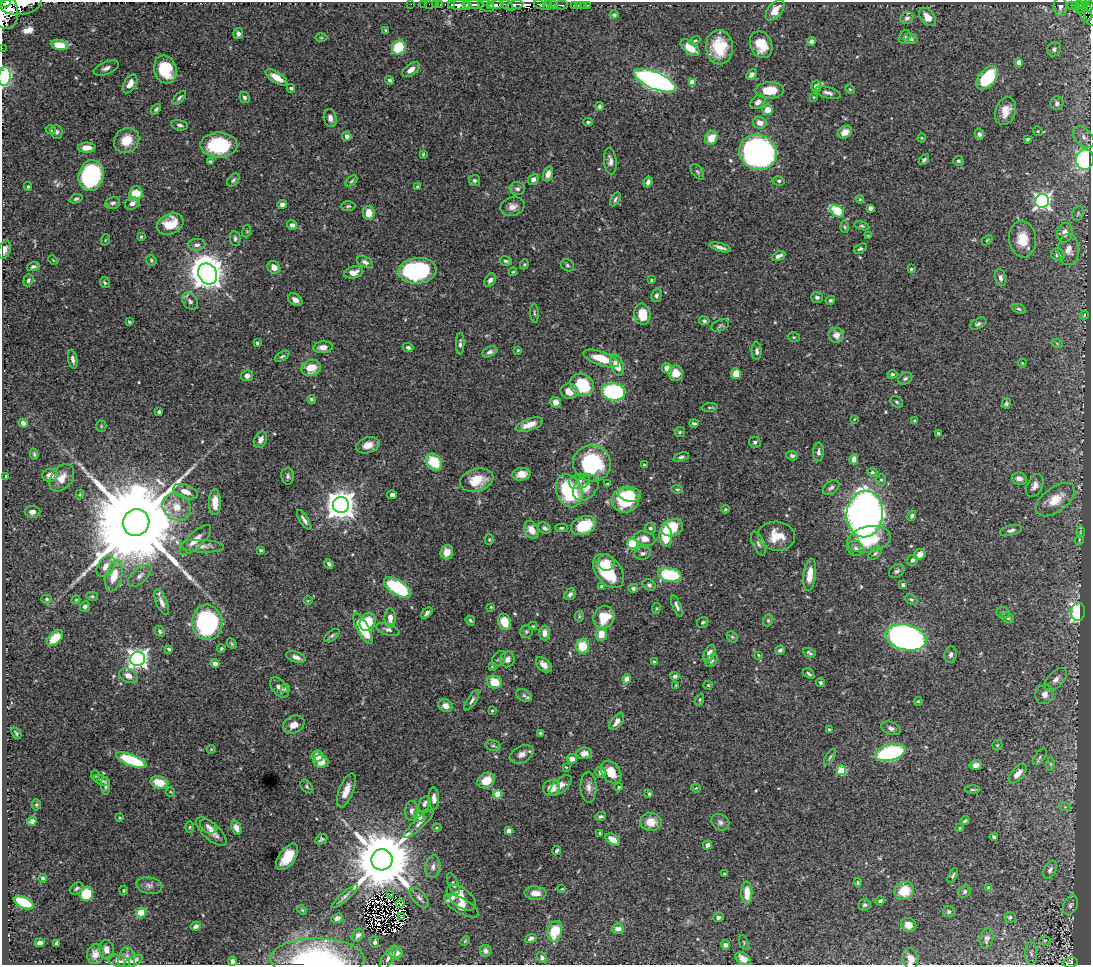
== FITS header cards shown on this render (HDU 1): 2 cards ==
NAXIS1  =                 1089
NAXIS2  =                  963

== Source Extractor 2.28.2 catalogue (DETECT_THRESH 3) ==
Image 1089 x 963 px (HDU 1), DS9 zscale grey, 1 PNG px = 1 image px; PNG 1093 x 967 px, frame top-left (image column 1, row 963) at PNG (2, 2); each listed source drawn as its Kron ellipse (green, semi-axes under 4 px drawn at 4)
Background 1.18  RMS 0.019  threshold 0.0559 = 3 sigma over >= 5 px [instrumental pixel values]
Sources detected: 520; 2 with non-positive FLUX_AUTO (blend fragments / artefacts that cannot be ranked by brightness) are neither listed nor drawn; of the other 518, the 500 brightest by FLUX_AUTO listed and drawn (18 fainter detections omitted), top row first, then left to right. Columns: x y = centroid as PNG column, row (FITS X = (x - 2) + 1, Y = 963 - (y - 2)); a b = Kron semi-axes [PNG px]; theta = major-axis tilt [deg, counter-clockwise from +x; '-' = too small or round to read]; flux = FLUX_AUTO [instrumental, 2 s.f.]
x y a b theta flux
6 3 5 3 - 7400
21 4 20 11 9 3500
411 4 2 2 - 1.5
423 4 2 2 - 14
429 4 2 2 - 15
436 4 3 2 - 41
452 4 3 2 - 67
440 5 3 2 - 27
459 5 11 4 -2 2000
473 5 10 3 2 1600
490 5 4 2 - 240
496 5 7 3 7 790
507 5 7 4 -38 660
515 5 8 4 11 800
541 5 7 4 -21 510
548 5 5 3 - 650
553 5 2 2 - 39
561 5 6 3 -1 230
575 5 3 3 - 8.4
578 5 3 2 - 32
583 5 2 2 - 8.4
588 5 2 2 - 13
1071 5 3 2 - 47
1079 5 3 3 - 59
467 6 3 2 - 290
486 6 8 5 -29 270
1075 6 3 3 - 87
1089 6 4 3 - 270
1060 7 9 7 90 5.9
1082 8 7 3 45 130
775 10 12 7 53 14
5 11 18 13 -78 4900
1088 11 9 3 -82 120
614 15 4 4 - 2.5
927 17 10 6 -51 12
1087 17 11 5 -46 240
907 18 7 6 - 4.4
386 30 4 3 - 1.3
238 33 5 5 - 5.2
905 37 7 5 74 3.1
321 38 6 4 0 1.7
911 39 7 5 -18 3.5
695 41 6 4 29 1.8
811 41 4 4 - 3.9
59 45 8 5 -11 16
761 45 14 11 -67 27
719 47 17 13 -86 41
2 48 2 2 - 3.3
399 48 7 6 - 59
690 48 11 6 -39 15
1054 49 7 6 - 4.1
1019 62 4 4 - 14
106 68 13 6 22 6.2
165 69 14 11 -73 53
411 70 10 5 37 9.8
751 75 6 4 45 4.9
5 76 9 6 83 69
276 77 12 5 -32 16
987 78 13 8 50 64
390 80 5 4 - 2.6
655 81 22 8 -23 510
692 82 4 4 - 15
130 84 10 6 59 13
816 86 6 5 - 6.4
291 88 4 3 - 2.4
850 89 5 4 - 1.4
770 90 14 8 1 28
828 93 13 5 -14 5.8
245 97 6 4 -61 3.2
814 97 3 3 - 1.1
179 98 8 4 47 2.9
758 102 8 6 38 5.4
1057 103 7 6 - 4.4
599 106 4 3 - 3.1
156 109 6 4 48 2.4
767 110 5 5 - 13
1005 111 14 10 71 16
330 118 9 6 -79 6.3
588 122 4 3 - 1.8
760 123 7 6 - 9
180 125 8 5 -12 3.4
51 130 5 4 - 1.8
1038 131 5 4 - 1.5
56 132 7 6 - 3.8
845 132 7 6 - 12
979 134 5 4 - 3.7
347 136 5 4 - 5.5
1084 137 13 8 -45 7.8
711 138 7 6 - 18
922 138 4 4 - 1.3
1028 139 3 3 - 2.4
127 140 13 11 43 25
219 145 18 12 0 86
87 148 9 5 2 11
758 152 19 17 -24 360
423 154 3 3 - 1.4
1085 159 10 9 - 180
924 160 6 4 43 2.6
210 161 3 3 - 1.3
610 161 13 6 -85 6.1
958 161 5 5 - 2.4
697 172 9 5 -53 2.8
548 174 7 5 73 7.7
91 176 15 12 76 210
233 180 8 5 51 2.8
474 180 5 5 - 3.2
533 180 6 5 - 5.9
351 181 7 3 44 1.8
779 181 6 4 -12 2.2
648 182 5 3 - 4.1
28 187 4 3 - 1.6
417 187 3 3 - 1.5
517 189 8 6 -2 4.6
136 193 7 6 - 25
76 199 6 4 21 2.4
615 199 8 3 61 2.4
860 199 4 4 - 1.4
1042 201 7 6 - 430
113 203 7 6 - 4.3
132 204 7 5 30 6.7
282 204 4 4 - 4.5
348 206 7 5 1 2.3
512 207 12 9 15 8
870 208 4 4 - 4.7
837 211 8 5 -36 67
369 213 7 5 83 16
1078 214 7 5 70 2.5
170 224 14 10 25 29
292 225 5 4 - 4.8
862 226 7 4 -13 2.1
845 227 6 4 -87 1.6
247 231 6 4 73 1.5
1065 233 10 7 82 11
868 236 4 3 - 1.2
141 237 3 3 - 1.9
235 238 7 5 -84 3
1022 239 18 13 -84 27
105 240 5 3 - 1.1
987 240 6 3 45 1.4
197 245 8 6 4 4.3
720 247 11 3 -16 5.6
860 249 7 4 30 2.5
4 250 9 6 74 7.6
1069 250 15 10 -89 13
1058 255 6 6 - 4.5
779 256 7 4 24 4.7
53 260 5 3 - 1.2
151 260 5 5 - 2
506 261 6 4 -14 3.1
365 262 9 5 -25 4
524 264 5 4 - 1.4
567 265 7 5 -34 2.4
33 266 6 4 19 2.9
274 267 7 6 - 8.4
911 269 4 3 - 2.5
417 271 19 13 5 170
354 272 10 6 13 10
513 272 4 3 - 1.3
208 274 11 9 -59 2200
1000 278 8 5 -77 5.4
28 280 6 5 - 2.8
490 280 7 5 54 4.3
651 280 4 3 - 1.6
105 283 6 4 -56 2.3
656 295 7 5 75 3.1
817 297 6 5 - 3.2
295 300 8 5 -35 6.8
830 300 5 4 - 2.2
190 301 9 7 -54 5.2
1019 309 7 4 -20 2.3
534 313 9 3 -87 2
642 314 10 8 -82 28
1084 315 4 3 - 1.3
704 321 5 4 - 3
129 322 3 3 - 1.6
978 324 9 5 27 3
720 325 9 5 24 2.4
836 335 8 7 - 8.9
794 337 6 5 - 1.9
257 343 3 3 - 2.7
1057 343 6 3 -19 1.4
460 344 11 4 88 3.4
323 347 10 6 5 8.4
408 347 5 4 - 3.5
518 350 4 4 - 1.5
757 351 9 5 -89 3.8
490 352 7 5 29 4.4
282 356 8 4 31 2.4
601 358 19 7 -19 31
73 359 9 4 -79 4.3
1022 363 4 4 - 1.2
617 365 11 6 -69 22
311 368 10 8 21 22
667 368 5 4 - 8.5
676 373 7 7 - 16
736 374 5 5 - 15
892 374 5 4 - 2
247 376 6 5 - 5.4
905 379 7 5 33 2.7
582 385 12 11 - 69
570 391 9 7 -9 12
613 392 11 8 -6 160
311 399 4 4 - 2
556 402 5 5 - 8.9
897 402 7 5 -35 2.3
1006 403 5 4 - 2.2
710 407 8 3 5 1.6
159 412 3 3 - 3.3
854 419 4 3 - 1.1
915 421 3 3 - 2.8
23 423 5 4 - 6.2
694 423 5 3 - 2.1
529 425 14 5 19 12
101 426 5 5 - 1.8
680 432 5 5 - 1.7
938 433 4 3 - 1.7
260 440 9 6 65 6.9
755 442 6 5 - 2.8
368 445 12 8 16 11
818 452 9 5 87 4.4
34 454 5 3 - 2
792 456 6 4 -19 3.6
681 457 8 4 17 2.7
854 459 5 4 - 7.4
434 462 9 7 -53 50
592 463 19 18 - 130
644 465 4 3 - 2.5
872 472 5 4 - 3
521 474 9 6 8 11
50 475 8 6 2 10
288 476 8 6 -86 3.6
5 477 4 3 - 4.1
62 478 15 10 51 15
1019 479 7 6 - 7
477 480 17 11 16 32
881 480 6 5 - 2.2
579 481 10 7 14 6.5
607 484 4 3 - 1.6
1035 485 12 7 65 7.6
586 487 15 10 46 16
831 488 9 6 38 4.7
677 489 6 3 -7 1.5
569 491 17 12 -67 110
186 492 13 7 -20 12
80 494 5 4 - 1.4
630 494 11 7 -12 18
392 495 5 4 - 5.9
1055 499 23 12 37 25
625 500 13 12 - 76
215 502 13 6 -89 17
341 505 8 8 - 1900
176 507 15 13 -37 21
725 509 4 3 - 1.4
32 512 8 6 1 5.1
865 514 23 18 86 810
912 516 5 4 - 2.5
304 520 11 4 -57 4.7
136 523 13 13 - 40000
583 526 13 9 22 50
544 528 7 5 -28 3.6
561 528 6 4 0 2.1
650 528 5 5 - 2.8
672 528 11 8 20 47
531 530 9 6 -59 14
1011 530 11 5 14 4.2
1080 532 6 4 -89 1.9
666 536 11 6 -87 44
776 536 18 14 -6 27
645 539 11 7 -15 11
869 539 22 13 11 61
195 540 20 7 43 15
489 540 5 4 - 1.4
1079 540 5 3 - 1.2
633 544 5 5 - 96
758 544 13 5 -65 4.8
202 546 22 6 -3 9.6
856 548 8 7 - 5.4
260 550 4 3 - 1.7
447 552 7 6 - 12
643 553 8 6 15 3.7
875 553 8 5 44 2.8
920 554 6 5 - 8.9
913 560 6 5 - 3.4
606 562 8 8 - 11
329 564 5 3 - 3
106 566 11 8 58 12
609 571 19 12 -51 53
897 571 8 6 33 3.6
670 575 12 6 -9 99
810 575 16 6 82 17
114 576 16 8 75 26
140 576 14 7 42 6.9
649 585 7 5 -34 3.4
903 585 4 3 - 2.1
601 586 3 3 - 1.6
398 588 15 7 -32 110
633 588 5 4 - 2.5
570 594 6 5 - 4.6
92 596 6 4 -9 1.9
47 599 5 4 - 1.9
76 600 4 4 - 1.3
911 600 6 4 -26 2.4
308 601 4 3 - 1.1
162 602 14 5 -66 6.9
85 606 5 4 - 3.7
677 606 11 4 -68 4.3
491 607 3 3 - 1.1
656 608 5 3 - 1.3
1078 612 9 7 87 160
427 613 6 4 46 3.5
1003 613 7 5 -23 2.8
579 616 5 4 - 1.6
604 617 11 10 - 37
390 618 10 5 90 9.8
1008 618 6 5 - 2.7
470 620 5 4 - 1.9
768 620 6 5 - 2.2
207 622 18 15 -85 170
368 622 9 7 64 34
504 622 8 6 -68 22
703 622 6 5 - 2
533 626 4 4 - 1.2
363 629 17 6 -61 49
388 629 12 6 -19 4.3
160 631 6 4 -61 2.6
526 631 6 6 - 2.7
545 633 7 5 -88 8.6
601 634 7 5 86 16
332 635 9 4 37 2.8
732 637 6 5 - 1.8
906 637 21 12 -14 550
55 638 9 5 44 29
232 644 6 4 -46 1.9
582 646 7 7 - 30
221 648 4 3 - 1.7
169 649 4 3 - 2.5
780 650 5 4 - 2.7
809 653 6 3 -25 2.1
709 654 9 5 66 8.5
758 655 3 3 - 1.1
950 655 8 6 81 4.1
296 657 10 5 -18 5.8
138 659 7 7 - 670
499 659 9 6 53 3.2
507 659 8 7 - 6
654 661 4 3 - 1.5
712 661 7 5 51 2.5
215 664 4 4 - 6.8
544 665 9 6 -42 8.9
492 666 4 3 - 1.2
809 674 6 4 -34 2.6
128 676 9 6 -28 8.7
675 676 4 4 - 3.5
627 679 4 4 - 13
1056 679 14 7 45 7.7
494 682 7 6 - 24
820 683 4 4 - 2.4
676 685 4 3 - 1.1
708 685 4 4 - 1.6
279 687 12 7 -50 7.1
285 689 5 4 - 1.9
1045 694 10 9 - 8.7
524 696 8 6 -30 3.4
472 700 12 4 57 3.7
700 700 6 4 72 1.7
918 701 4 3 - 1.3
445 706 7 6 - 9.4
492 710 3 2 - 1.4
617 721 10 5 53 7.7
294 725 11 8 28 12
891 728 10 6 -20 5
829 730 4 3 - 2.2
16 733 6 4 -52 2
540 733 3 3 - 2
493 745 7 5 -14 2.9
997 745 5 5 - 1.5
211 749 4 4 - 1.2
584 753 8 5 3 8.9
890 753 15 8 15 160
522 754 12 8 27 8.3
317 756 6 5 - 17
830 757 9 3 58 2.4
1040 757 9 5 55 2.8
572 759 5 4 - 7.4
131 760 16 5 -21 84
321 761 7 6 - 17
1051 764 6 4 -90 2.2
976 765 6 5 - 7.7
566 767 4 2 - 1.1
841 770 5 4 - 54
601 772 5 5 - 7.4
611 772 12 9 -52 22
1018 774 11 6 50 12
96 776 5 3 - 1.6
102 780 9 4 -25 3.9
486 781 9 7 31 21
159 782 9 6 -15 26
561 785 13 6 41 8.9
106 786 9 4 -88 3.5
307 786 7 5 -51 2.5
588 787 15 8 -89 8.3
619 787 4 4 - 2.2
551 788 8 7 - 12
696 788 5 4 - 1.5
346 790 18 7 68 16
972 790 8 4 0 2
171 792 5 3 - 1
498 794 4 4 - 37
649 794 4 3 - 2
434 799 11 5 -87 7.7
425 804 8 5 58 4.4
36 805 5 4 - 1.9
1065 807 6 4 -19 1.8
412 811 10 6 86 5.3
601 816 5 4 - 2.8
419 817 6 5 - 11
120 818 4 4 - 1.3
32 821 5 4 - 4
965 821 5 3 - 2.4
651 822 10 9 - 18
720 822 9 7 -30 4.8
419 824 20 5 43 7.3
208 826 9 6 -31 4.4
190 827 6 3 89 1.5
236 828 7 4 -63 9.7
437 828 4 3 - 1.2
960 828 4 3 - 1.5
211 831 19 8 -42 12
509 831 4 4 - 13
599 833 3 2 - 1.2
994 837 4 4 - 3.4
321 839 6 5 - 2.6
613 840 8 5 -35 14
707 845 5 4 - 5
557 851 4 3 - 2.9
287 857 15 8 55 28
382 860 10 10 - 13000
433 867 11 7 82 6.5
1050 870 10 6 62 5
724 874 3 2 - 1.1
953 875 8 4 62 2.4
43 878 4 3 - 2.5
858 883 5 4 - 2
453 884 12 5 -68 3.6
149 885 13 8 -11 5.9
77 888 7 5 34 2.8
989 888 4 4 - 8.9
562 889 3 3 - 1.2
124 890 5 3 - 1.5
904 891 10 8 26 30
964 892 7 5 48 3
536 893 11 7 -4 12
747 893 11 5 -88 21
86 894 7 7 - 42
390 894 3 2 - 1.9
345 896 17 4 41 5
419 898 12 6 -47 5
461 898 17 9 -38 22
880 901 5 4 - 3.6
24 902 11 5 -26 62
400 903 4 2 - 2.7
865 905 6 6 - 3
1070 905 10 7 65 4.6
462 906 19 7 -29 16
302 910 5 4 - 1.5
949 912 6 5 - 2.3
141 913 5 4 - 31
401 916 2 2 - 1.4
718 917 5 4 - 3.1
1010 917 6 5 - 3.3
337 918 6 4 21 4.8
909 925 8 6 -23 8.6
196 926 5 4 - 4.6
618 929 6 5 - 8.4
555 931 10 7 75 40
358 935 7 5 48 5.2
531 938 6 4 22 3.3
987 938 10 7 79 6.8
1045 940 6 4 1 1.7
465 941 5 3 - 1.3
375 942 6 4 -85 3.5
744 942 8 2 -69 1.1
40 943 5 4 - 6.5
57 943 4 3 - 3.2
725 945 5 4 - 3.8
106 950 10 7 -84 7.1
486 951 6 5 - 5
396 953 6 6 - 11
1031 953 11 6 -87 4.7
95 954 10 8 72 9.7
542 957 6 4 -56 2.7
388 958 14 5 58 4.9
743 958 8 5 -34 8.7
317 959 47 20 0 170
910 959 11 8 -82 13
127 960 13 8 88 8.8
119 961 12 6 -14 5.7
133 961 10 4 28 5.1
232 961 4 3 - 3.5
1070 962 7 5 8 170
At the frame edge (FLAGS 8, measured only in part): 11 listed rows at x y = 6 3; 21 4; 1089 6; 5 11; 1087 17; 2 48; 5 76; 4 250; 317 959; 910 959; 1070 962
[18 fainter detections neither listed nor drawn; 2 non-positive-flux detections neither listed nor drawn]